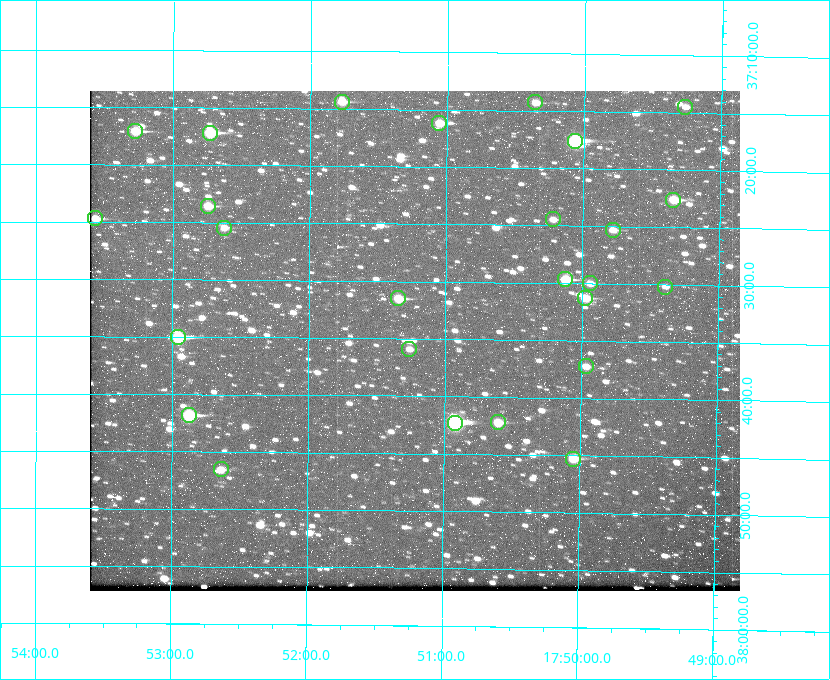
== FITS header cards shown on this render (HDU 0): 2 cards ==
NAXIS1  =                  650
NAXIS2  =                  500

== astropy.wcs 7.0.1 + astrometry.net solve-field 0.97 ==
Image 650 x 500 px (HDU 0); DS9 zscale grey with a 90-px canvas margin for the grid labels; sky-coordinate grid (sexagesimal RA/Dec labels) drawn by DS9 from the SOLVED WCS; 26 Tycho-2 reference stars matched to detected sources circled (green)
Header WCS: none
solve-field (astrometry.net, Tycho-2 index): SOLVED blind (the file carries no WCS)
Solved WCS: RA---TAN-SIP/DEC--TAN-SIP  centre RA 17:51:13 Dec +37:35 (267.81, +37.59 deg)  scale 5.23 arcsec/px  FOV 56.7' x 43.6'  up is +179 deg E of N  parity flipped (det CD > 0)
(file carries no celestial WCS; the grid is the blind solution)
Tycho-2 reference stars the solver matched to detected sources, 26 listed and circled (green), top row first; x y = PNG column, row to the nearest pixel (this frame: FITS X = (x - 90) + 1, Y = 500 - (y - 91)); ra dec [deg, ICRS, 3 dp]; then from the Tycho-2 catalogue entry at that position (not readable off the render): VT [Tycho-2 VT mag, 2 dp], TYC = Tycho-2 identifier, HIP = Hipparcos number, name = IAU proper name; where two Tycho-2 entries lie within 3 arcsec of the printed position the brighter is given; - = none
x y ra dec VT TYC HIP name
342 102 267.943 +37.240 10.39 2620-505-1 - -
535 102 267.589 +37.238 11.09 2619-212-1 - -
685 107 267.316 +37.242 12.03 2619-611-1 - -
439 123 267.764 +37.270 10.17 2620-784-1 - -
135 131 268.319 +37.285 9.88 2620-536-1 - -
210 133 268.183 +37.286 8.98 2620-786-1 87506 -
575 141 267.517 +37.293 8.96 2619-379-1 - -
673 200 267.335 +37.377 10.60 2619-634-1 - -
208 206 268.186 +37.393 10.44 2620-175-1 - -
95 218 268.392 +37.412 10.60 2620-800-1 - -
553 219 267.555 +37.408 11.50 2619-358-1 - -
224 228 268.156 +37.424 11.25 2620-712-1 - -
613 230 267.445 +37.422 11.17 2619-451-1 - -
565 279 267.531 +37.495 10.07 2619-274-1 - -
590 283 267.485 +37.500 11.33 2619-40-1 - -
665 287 267.347 +37.503 12.15 3088-638-1 - -
398 298 267.836 +37.525 9.96 3089-889-1 - -
585 298 267.494 +37.522 10.35 3088-270-1 - -
178 337 268.239 +37.584 8.64 3089-755-1 - -
409 349 267.815 +37.598 11.54 3089-1081-1 - -
586 366 267.491 +37.621 11.40 3088-1284-1 - -
189 415 268.219 +37.697 8.93 3089-671-1 - -
498 422 267.652 +37.703 11.04 3089-693-1 - -
455 423 267.730 +37.705 8.13 3089-1203-1 87349 -
573 459 267.512 +37.755 10.10 3089-2332-1 - -
221 469 268.159 +37.775 11.22 3089-2245-1 - -